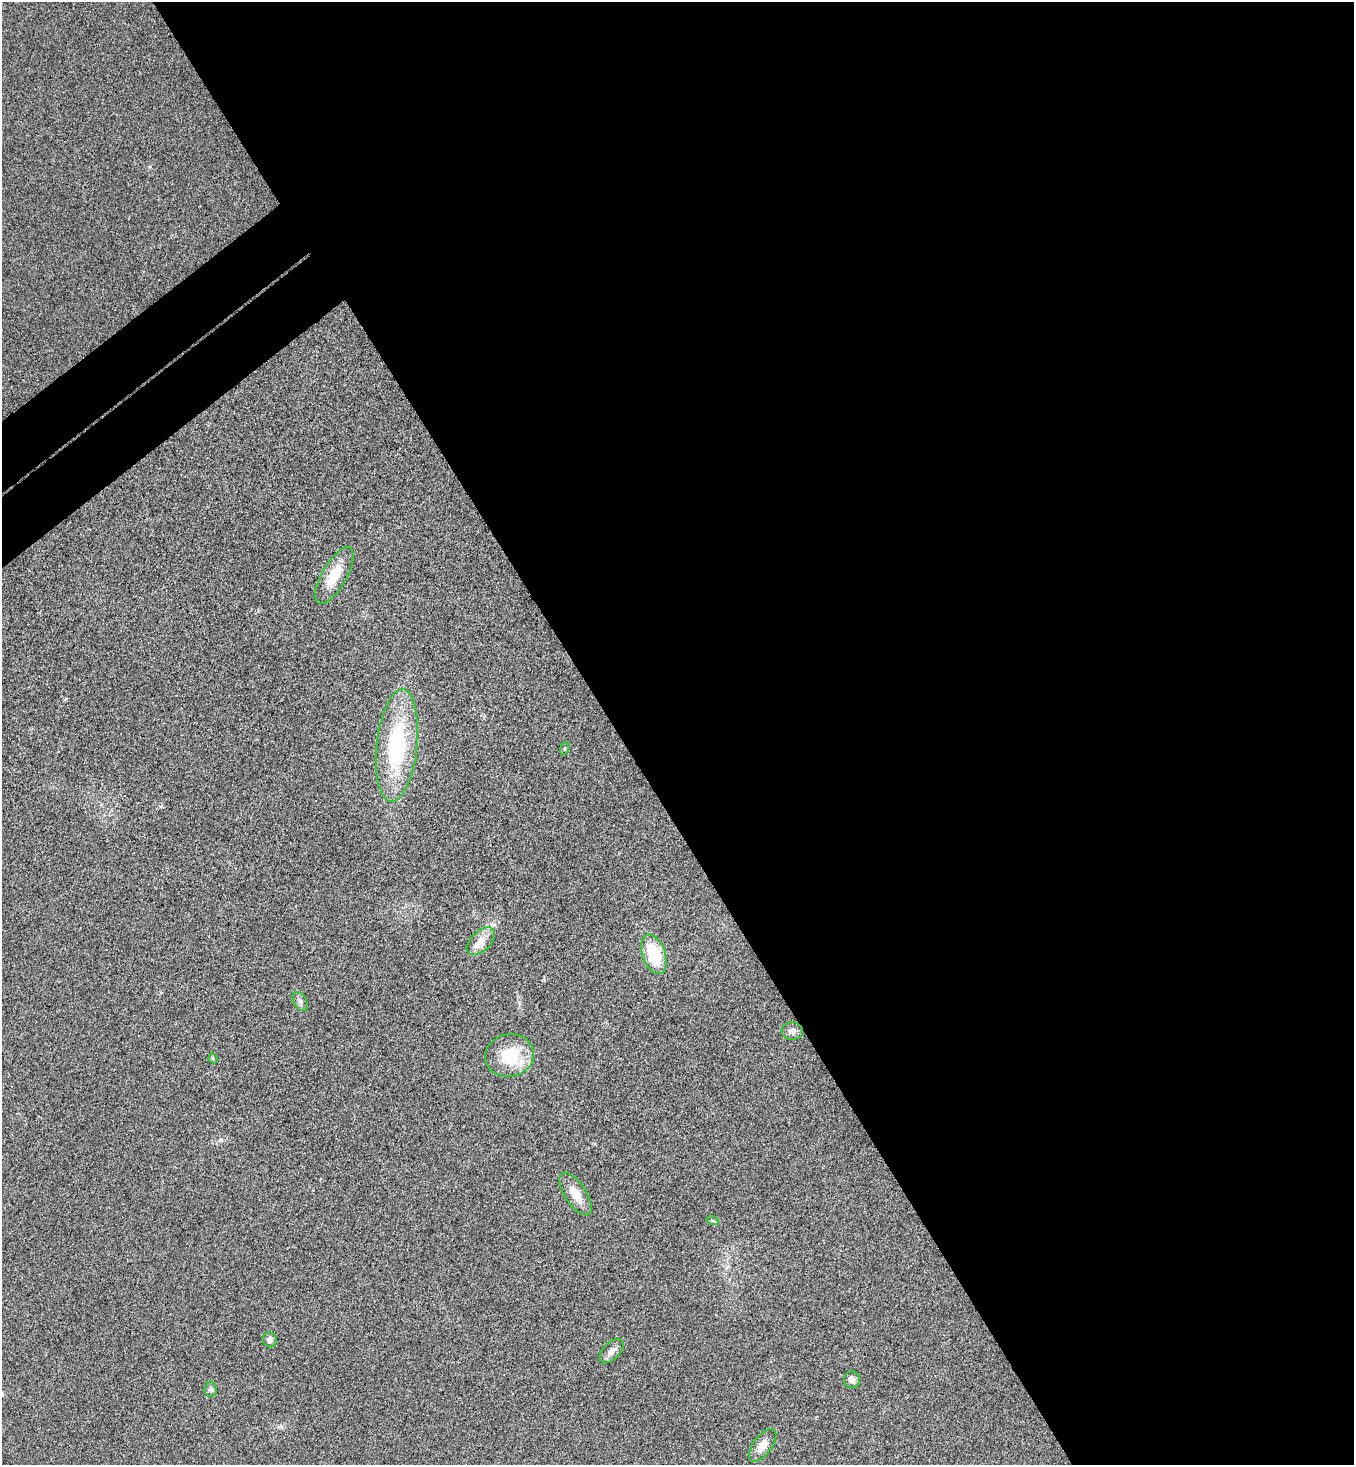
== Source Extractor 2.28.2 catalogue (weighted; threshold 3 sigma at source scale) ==
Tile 8 of 4 x 4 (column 4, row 2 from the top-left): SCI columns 4251-5602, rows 2977-4439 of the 5943 x 5958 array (HDU 1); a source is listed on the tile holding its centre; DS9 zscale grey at full resolution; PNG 1356 x 1467 px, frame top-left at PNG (2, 2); each listed source drawn as its Kron ellipse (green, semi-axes under 4 px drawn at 4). Shown black and unused: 57% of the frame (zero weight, under 3 of 4 exposures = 6% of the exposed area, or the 3 px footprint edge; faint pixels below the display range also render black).
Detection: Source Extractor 2.28.2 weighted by HDU 2 'WHT'; one run over the whole footprint, this tile lists its part. Background 0.0207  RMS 0.0063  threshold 0.0283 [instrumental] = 3 sigma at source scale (4.5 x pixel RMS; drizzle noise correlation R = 1.50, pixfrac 1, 0.05/0.05 arcsec/px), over >= 5 px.
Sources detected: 16; all 16 listed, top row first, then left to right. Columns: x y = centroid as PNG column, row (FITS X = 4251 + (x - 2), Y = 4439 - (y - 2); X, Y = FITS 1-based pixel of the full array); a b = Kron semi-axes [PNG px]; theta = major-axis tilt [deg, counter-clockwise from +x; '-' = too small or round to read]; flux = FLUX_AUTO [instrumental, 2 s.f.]
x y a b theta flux
334 576 32 12 60 16
397 746 57 20 84 69
565 749 7 4 71 0.85
481 941 17 10 43 6.6
654 954 20 11 -70 29
300 1001 10 6 -61 2.1
792 1031 11 8 -1 2.9
509 1055 24 21 12 29
213 1058 5 4 - 0.89
576 1194 24 10 -57 9.9
713 1221 6 3 -20 0.79
270 1340 7 7 - 2.3
611 1351 15 8 46 3.9
852 1380 8 8 - 3
211 1389 7 6 - 1.7
763 1445 19 9 53 7.1
Unlisted compact peaks at least as high as the median listed source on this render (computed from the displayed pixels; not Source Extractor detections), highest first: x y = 220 1140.